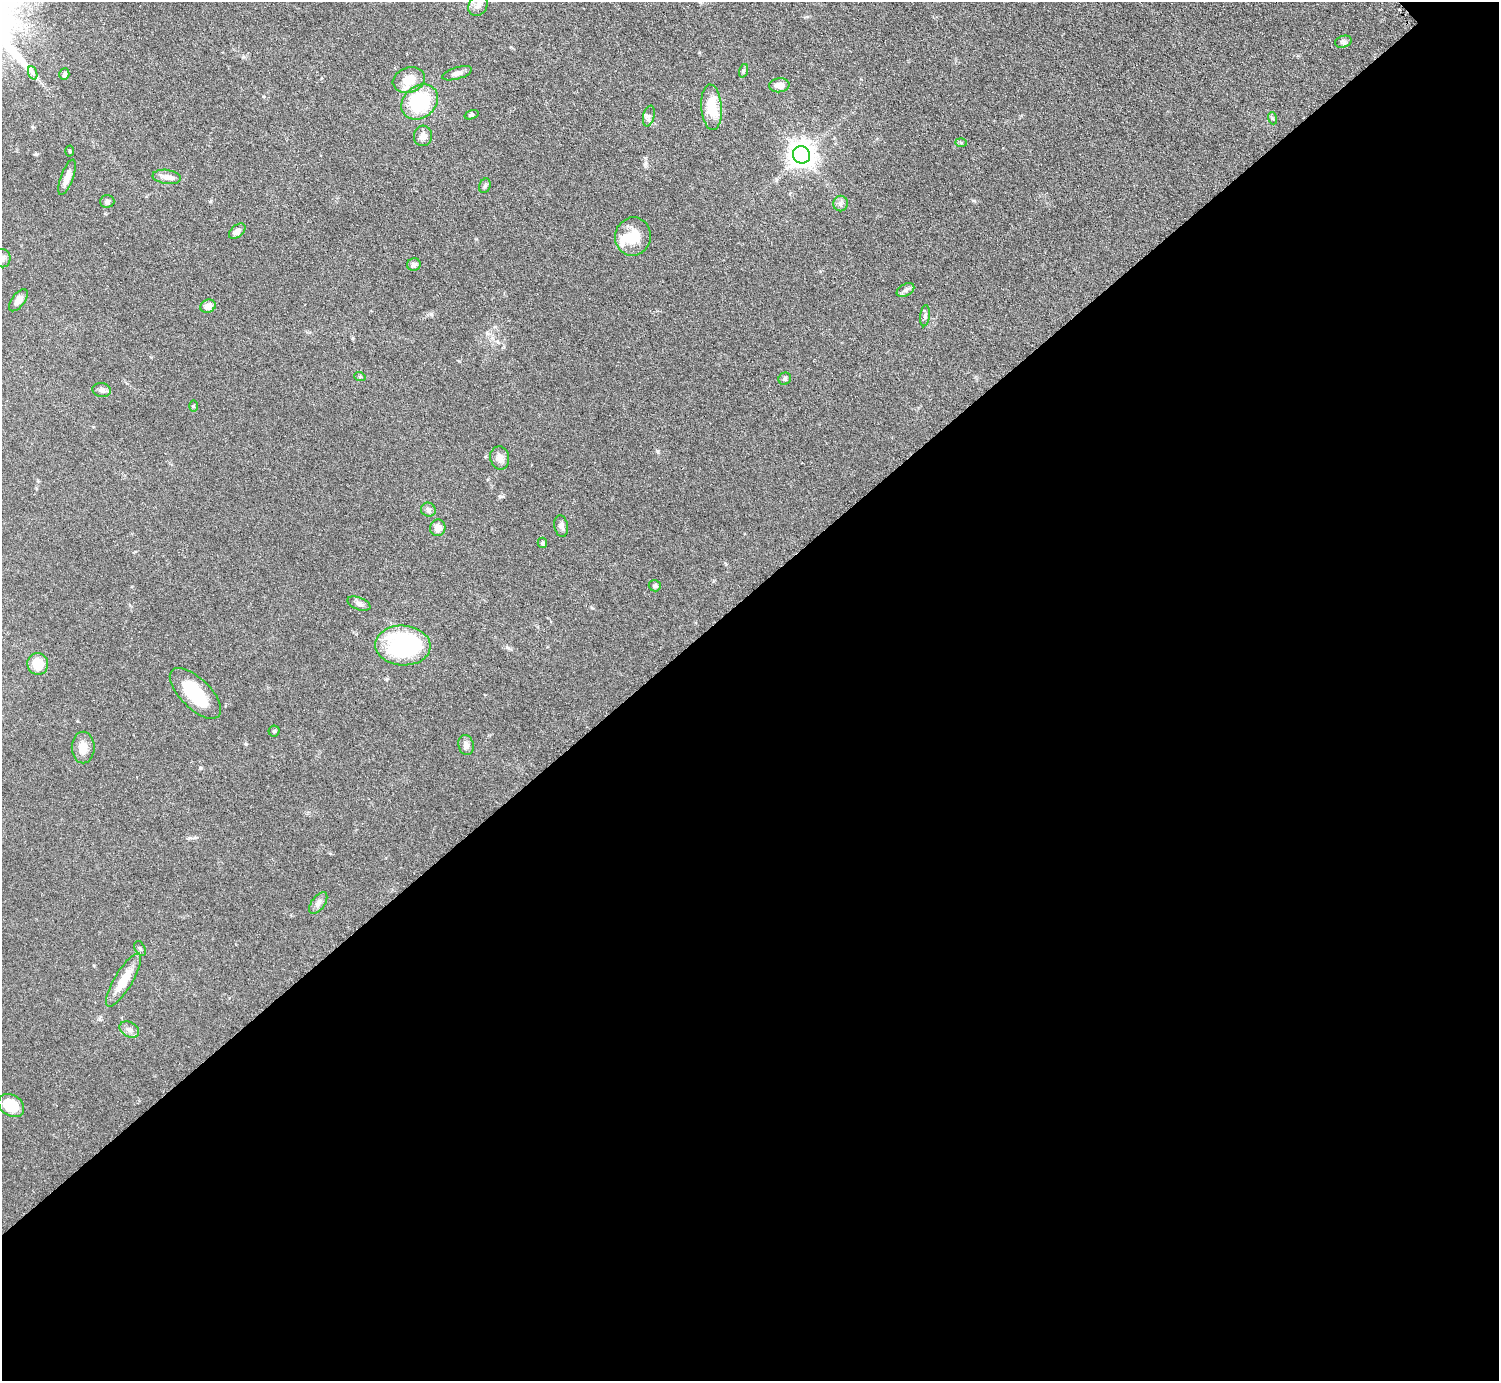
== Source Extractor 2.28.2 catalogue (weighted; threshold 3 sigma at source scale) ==
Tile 15 of 4 x 4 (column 3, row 4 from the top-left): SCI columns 3001-4497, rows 168-1546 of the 5999 x 5997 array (HDU 1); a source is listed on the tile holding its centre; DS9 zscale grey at full resolution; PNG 1501 x 1383 px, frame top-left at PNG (2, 2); each listed source drawn as its Kron ellipse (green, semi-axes under 4 px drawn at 4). Shown black and unused: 57% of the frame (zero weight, under 3 of 6 exposures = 1% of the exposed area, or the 3 px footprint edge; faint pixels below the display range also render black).
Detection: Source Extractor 2.28.2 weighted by HDU 2 'WHT'; one run over the whole footprint, this tile lists its part. Background 0.0815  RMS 0.0036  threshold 0.0147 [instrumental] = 3 sigma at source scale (4.09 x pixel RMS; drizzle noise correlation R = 1.36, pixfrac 0.8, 0.05/0.05 arcsec/px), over >= 5 px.
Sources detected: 53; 1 inside a brighter object's white glare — neither listed nor drawn; the other 52 listed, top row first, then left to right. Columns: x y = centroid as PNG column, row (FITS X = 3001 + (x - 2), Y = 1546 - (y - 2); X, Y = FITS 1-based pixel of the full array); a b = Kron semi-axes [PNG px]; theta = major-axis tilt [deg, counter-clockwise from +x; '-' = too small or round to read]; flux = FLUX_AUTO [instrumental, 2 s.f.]
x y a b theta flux
478 5 11 9 57 2.2
1343 42 8 5 18 0.87
743 71 7 4 72 0.56
33 73 7 4 -70 0.85
457 73 15 6 16 1.5
64 74 6 5 - 0.85
409 80 16 12 18 5.3
779 85 10 7 5 2.7
420 102 20 15 39 24
712 107 23 10 -86 9.5
472 115 7 4 19 0.52
649 116 10 5 77 1
1272 118 6 4 -71 0.43
423 136 10 9 - 2.2
961 143 6 4 -2 0.44
69 151 5 3 - 0.35
801 155 9 8 - 350
67 177 19 6 70 2.5
167 177 14 7 -8 2.3
485 186 7 5 69 0.62
107 201 7 6 - 1
840 204 8 7 - 1.2
237 231 9 6 40 1.5
633 237 19 18 - 7.5
2 258 9 8 - 1.3
414 265 7 6 - 1.2
905 290 9 6 28 1.1
18 300 13 6 53 2
208 306 8 6 22 2.7
925 316 10 4 84 0.89
360 377 6 3 -18 0.36
785 379 6 6 - 0.75
102 390 9 7 -10 1.2
193 406 6 4 89 0.38
500 458 11 9 -77 2.1
428 510 7 7 - 0.99
561 526 11 7 -79 1.2
438 528 8 7 - 2.6
542 543 5 4 - 0.53
655 586 6 5 - 0.7
359 604 12 6 -22 1.3
403 645 27 20 -3 41
38 664 11 10 - 6.2
195 693 33 15 -45 16
274 731 5 5 - 0.56
466 745 10 7 -75 1.5
83 747 16 11 90 3.7
318 903 12 6 54 1.5
140 948 8 5 -62 0.66
124 980 30 9 59 7.1
129 1029 10 7 -29 1.6
11 1105 14 10 -34 9.3
Isophote crosses this tile's border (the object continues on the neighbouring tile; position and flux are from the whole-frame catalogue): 1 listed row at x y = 2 258
Unlisted compact peaks at least as high as the median listed source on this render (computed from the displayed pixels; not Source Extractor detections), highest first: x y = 657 451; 431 314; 200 768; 36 154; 508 648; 190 838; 246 744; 645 164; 974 201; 592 608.